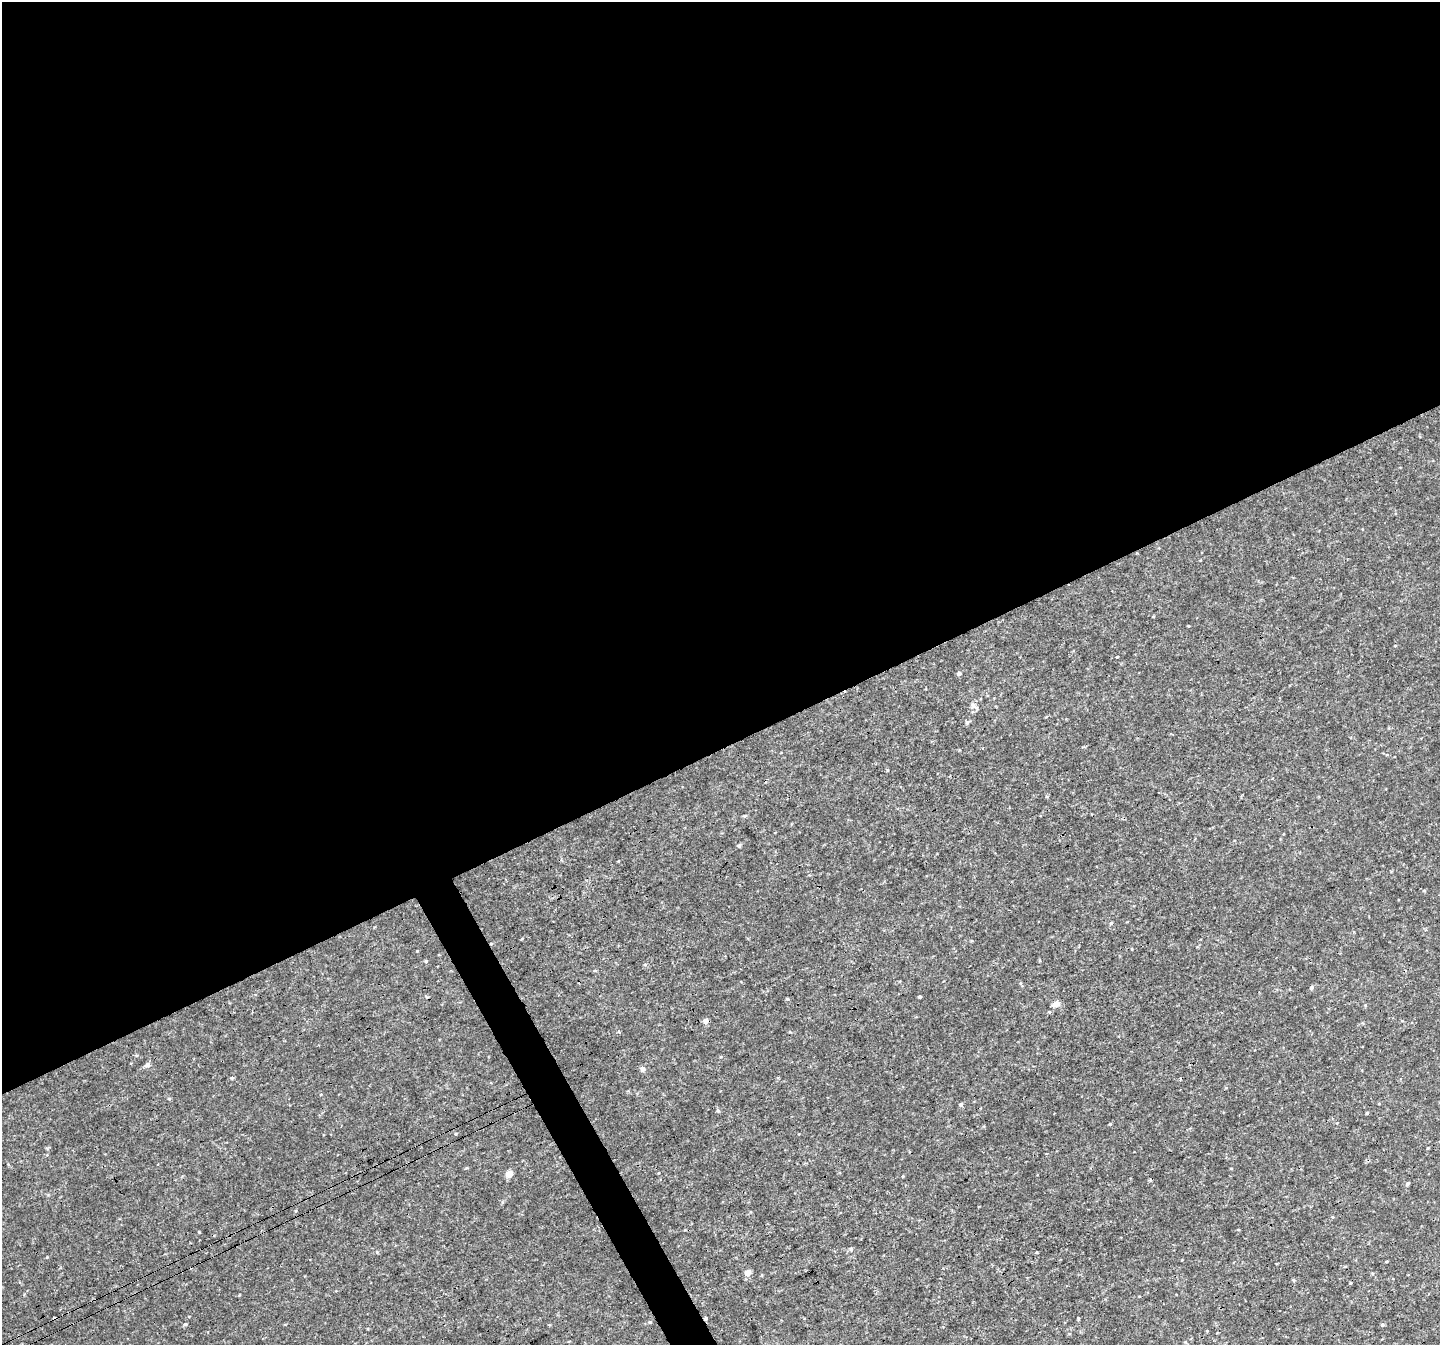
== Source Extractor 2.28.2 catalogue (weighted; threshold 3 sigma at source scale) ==
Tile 2 of 4 x 4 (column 2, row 1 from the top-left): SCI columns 1442-2879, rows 4137-5479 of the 5761 x 5647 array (HDU 1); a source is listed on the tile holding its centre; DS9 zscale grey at full resolution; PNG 1442 x 1347 px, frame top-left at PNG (2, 2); no overlay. Shown black and unused: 57% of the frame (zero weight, under 3 of 4 exposures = <1% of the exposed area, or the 3 px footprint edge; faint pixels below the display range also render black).
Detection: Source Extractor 2.28.2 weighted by HDU 2 'WHT'; one run over the whole footprint, this tile lists its part. Background 0.00675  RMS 0.0037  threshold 0.0166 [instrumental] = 3 sigma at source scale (4.5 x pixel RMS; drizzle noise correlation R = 1.50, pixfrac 1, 0.0396/0.0396 arcsec/px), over >= 5 px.
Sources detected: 39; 3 cosmic-ray / hot-pixel residue — not listed; the other 36 listed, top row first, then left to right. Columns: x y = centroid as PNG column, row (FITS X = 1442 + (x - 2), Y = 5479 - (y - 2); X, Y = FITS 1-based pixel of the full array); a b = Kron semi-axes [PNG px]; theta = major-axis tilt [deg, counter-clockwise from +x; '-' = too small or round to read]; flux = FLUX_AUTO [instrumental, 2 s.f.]
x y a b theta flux
1395 645 4 2 - 0.26
1117 657 3 3 - 1.8
959 673 4 4 - 1
976 707 10 6 -33 1.1
967 722 6 4 1 0.51
887 770 5 3 - 0.29
745 816 6 4 29 0.46
739 845 5 4 - 0.58
1424 891 5 3 - 0.35
1111 923 4 4 - 0.47
426 961 4 4 - 0.37
1311 987 5 5 - 0.64
919 997 3 3 - 0.48
787 999 4 4 - 0.39
1056 1004 5 4 - 3.7
706 1021 5 5 - 1.9
619 1032 5 3 - 0.48
790 1032 5 3 - 0.33
147 1065 5 5 - 1.4
642 1069 5 5 - 1.8
232 1078 5 4 - 0.39
961 1105 4 4 - 0.81
718 1110 6 4 -70 0.5
1367 1113 3 3 - 0.41
1110 1124 4 3 - 0.36
1428 1148 3 3 - 0.28
509 1174 4 4 - 5.4
1408 1183 5 4 - 0.53
851 1249 5 4 - 0.49
747 1273 4 4 - 3.9
1293 1280 5 3 - 0.39
1350 1283 4 3 - 0.31
705 1318 4 4 - 0.67
649 1322 5 3 - 0.36
185 1324 5 4 - 0.45
1382 1325 5 4 - 0.48
Overlapping masked pixels (flux is a lower limit): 1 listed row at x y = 705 1318
Unlisted compact peaks at least as high as the median listed source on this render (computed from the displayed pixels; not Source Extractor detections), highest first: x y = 417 951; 47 1257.